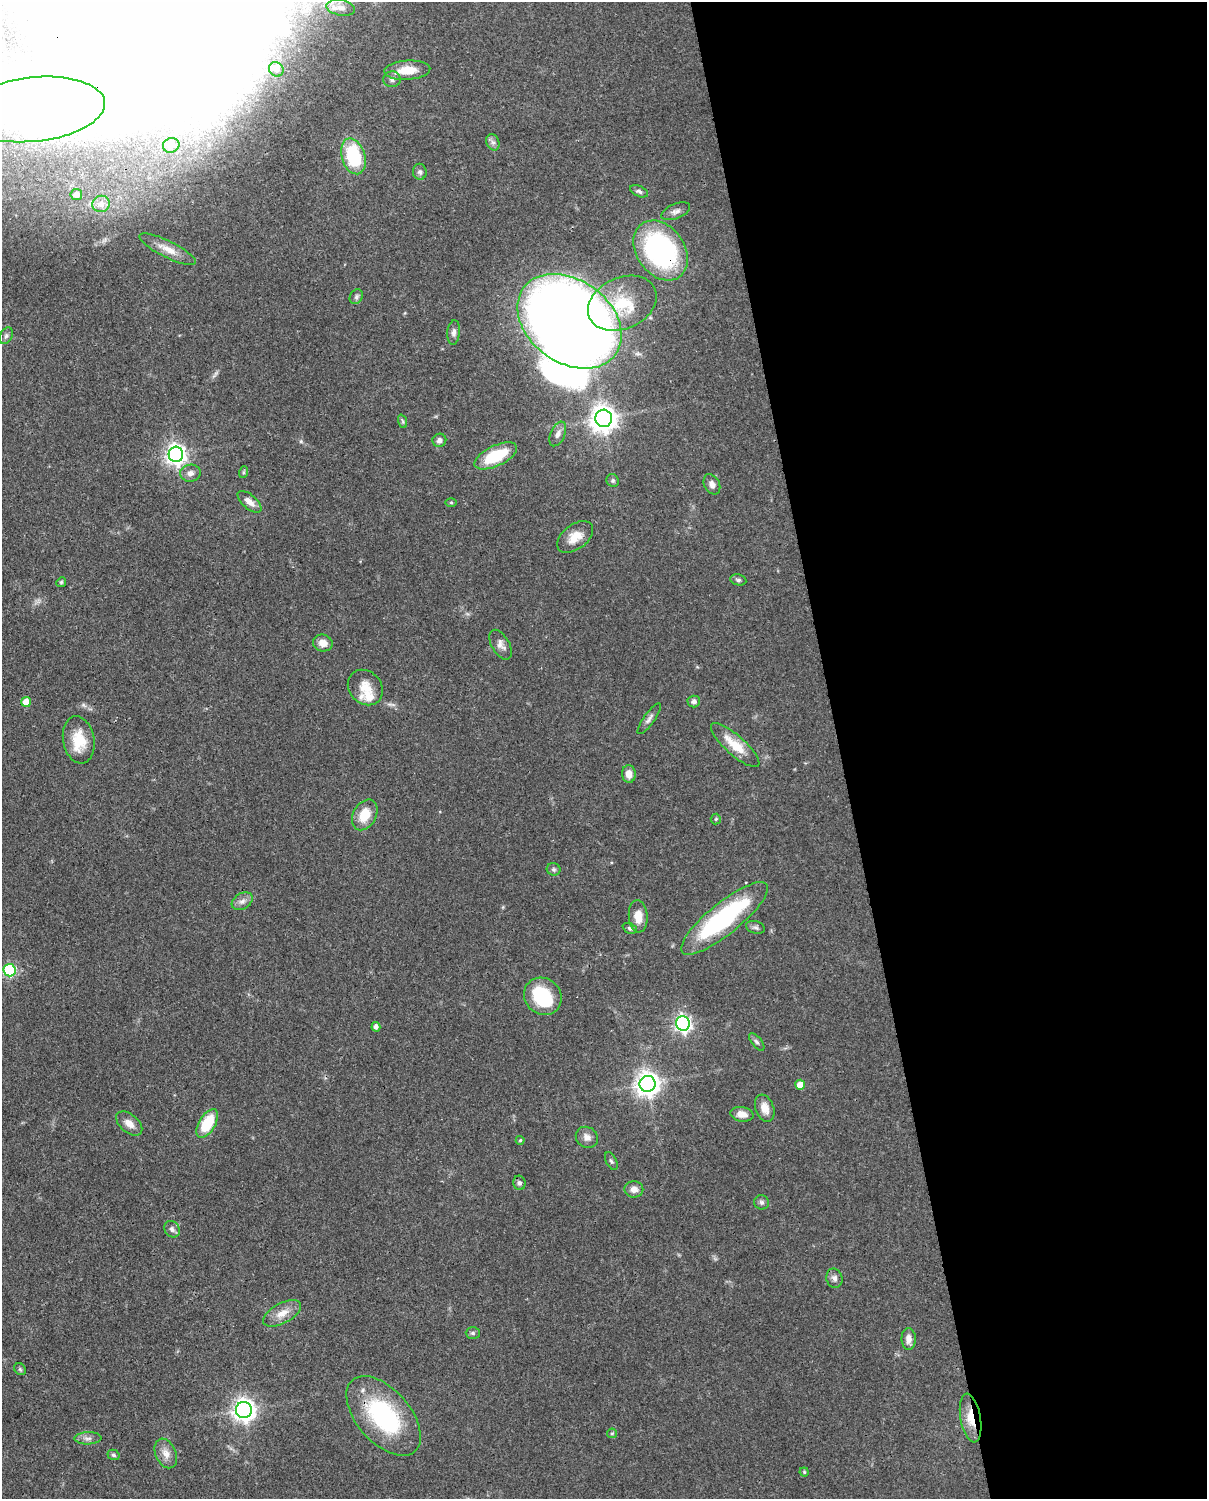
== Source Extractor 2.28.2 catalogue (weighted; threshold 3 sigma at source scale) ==
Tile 8 of 4 x 3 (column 4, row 2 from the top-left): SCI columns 3705-4909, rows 1762-3258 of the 4999 x 4907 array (HDU 1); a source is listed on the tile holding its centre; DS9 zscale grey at full resolution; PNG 1209 x 1501 px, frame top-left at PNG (2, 2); each listed source drawn as its Kron ellipse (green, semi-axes under 4 px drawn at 4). Shown black and unused: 30% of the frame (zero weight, under 3 of 4 exposures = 7% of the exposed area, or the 3 px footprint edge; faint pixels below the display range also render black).
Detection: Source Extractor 2.28.2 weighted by HDU 2 'WHT'; one run over the whole footprint, this tile lists its part. Background 0.0857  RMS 0.0039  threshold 0.0174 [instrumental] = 3 sigma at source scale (4.5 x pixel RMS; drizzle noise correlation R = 1.50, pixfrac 1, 0.05/0.05 arcsec/px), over >= 5 px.
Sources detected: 105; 20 inside a brighter object's white glare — neither listed nor drawn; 2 inside a brighter listed object's ellipse — not listed separately; the other 83 listed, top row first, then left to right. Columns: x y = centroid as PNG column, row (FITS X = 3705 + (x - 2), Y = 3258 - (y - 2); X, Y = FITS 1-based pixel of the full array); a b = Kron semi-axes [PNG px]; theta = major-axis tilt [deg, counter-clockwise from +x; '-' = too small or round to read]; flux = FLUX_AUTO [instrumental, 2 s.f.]
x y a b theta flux
341 8 14 7 -10 2.6
276 69 7 6 - 1
407 70 23 9 4 6.9
392 79 9 8 - 1.4
33 109 72 32 6 63
493 142 8 6 -67 1.4
171 145 8 7 - 1.3
353 156 18 11 -73 25
420 172 8 7 - 1.3
639 191 9 5 -23 1.1
76 194 6 5 - 2.7
101 204 9 8 - 2.8
676 211 15 7 23 1.9
168 249 31 8 -26 5.3
660 250 32 24 -55 74
356 297 8 6 61 1
622 303 36 25 24 19
569 321 57 41 -36 700
454 332 12 6 84 1.7
6 336 9 6 61 1.1
604 418 8 8 - 420
402 421 7 4 -70 0.71
558 434 13 7 66 2.1
439 440 7 6 - 1.3
176 454 7 7 - 220
496 456 23 10 25 18
244 472 6 4 72 0.53
190 473 10 8 9 2.1
613 481 6 6 - 0.76
712 484 11 7 -62 2
249 502 14 7 -40 3.2
451 503 6 4 -1 0.48
575 537 21 12 37 6.1
738 580 8 5 -10 0.92
61 582 5 4 - 0.55
323 643 10 8 -15 3.5
501 645 16 9 -59 2.4
365 687 19 16 -47 6.5
694 701 6 6 - 1.2
26 702 5 5 - 4.8
649 719 18 5 54 1.7
79 740 24 15 -79 10
735 745 31 9 -42 9.6
629 774 9 7 -88 3.2
365 815 16 11 61 8.4
716 819 5 5 - 0.54
554 869 7 6 - 0.87
242 901 11 7 31 2
638 916 16 9 -85 5.5
724 918 54 16 39 52
755 927 10 6 -17 1.1
630 928 7 5 -25 0.78
10 970 6 6 - 40
543 996 19 18 - 22
683 1024 7 7 - 140
376 1027 5 4 - 1.7
757 1042 10 5 -51 0.94
648 1084 8 8 - 350
800 1085 5 5 - 4.7
765 1108 14 9 -70 3.9
742 1114 11 7 -9 3.5
129 1123 15 9 -40 3.3
207 1123 16 8 59 15
587 1137 11 10 - 2.6
520 1140 4 4 - 0.47
611 1161 9 5 -63 0.88
519 1183 7 6 - 1.1
634 1189 9 8 - 2.6
762 1202 7 7 - 1.1
172 1229 9 7 -51 1.5
834 1278 10 8 -76 1.7
282 1313 21 10 29 4.8
473 1333 7 6 - 0.86
909 1339 11 7 -89 2.6
20 1369 6 5 - 0.66
244 1410 8 8 - 280
384 1416 47 26 -49 47
971 1418 24 10 -80 7.6
612 1433 5 4 - 0.49
88 1438 13 6 1 1.8
166 1453 15 10 -66 3.6
113 1455 6 5 - 0.77
804 1472 4 4 - 0.5
Overlapping masked pixels (flux is a lower limit): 3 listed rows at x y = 660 250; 384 1416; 971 1418
Isophote crosses this tile's border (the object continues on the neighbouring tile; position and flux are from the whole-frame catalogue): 1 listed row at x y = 33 109